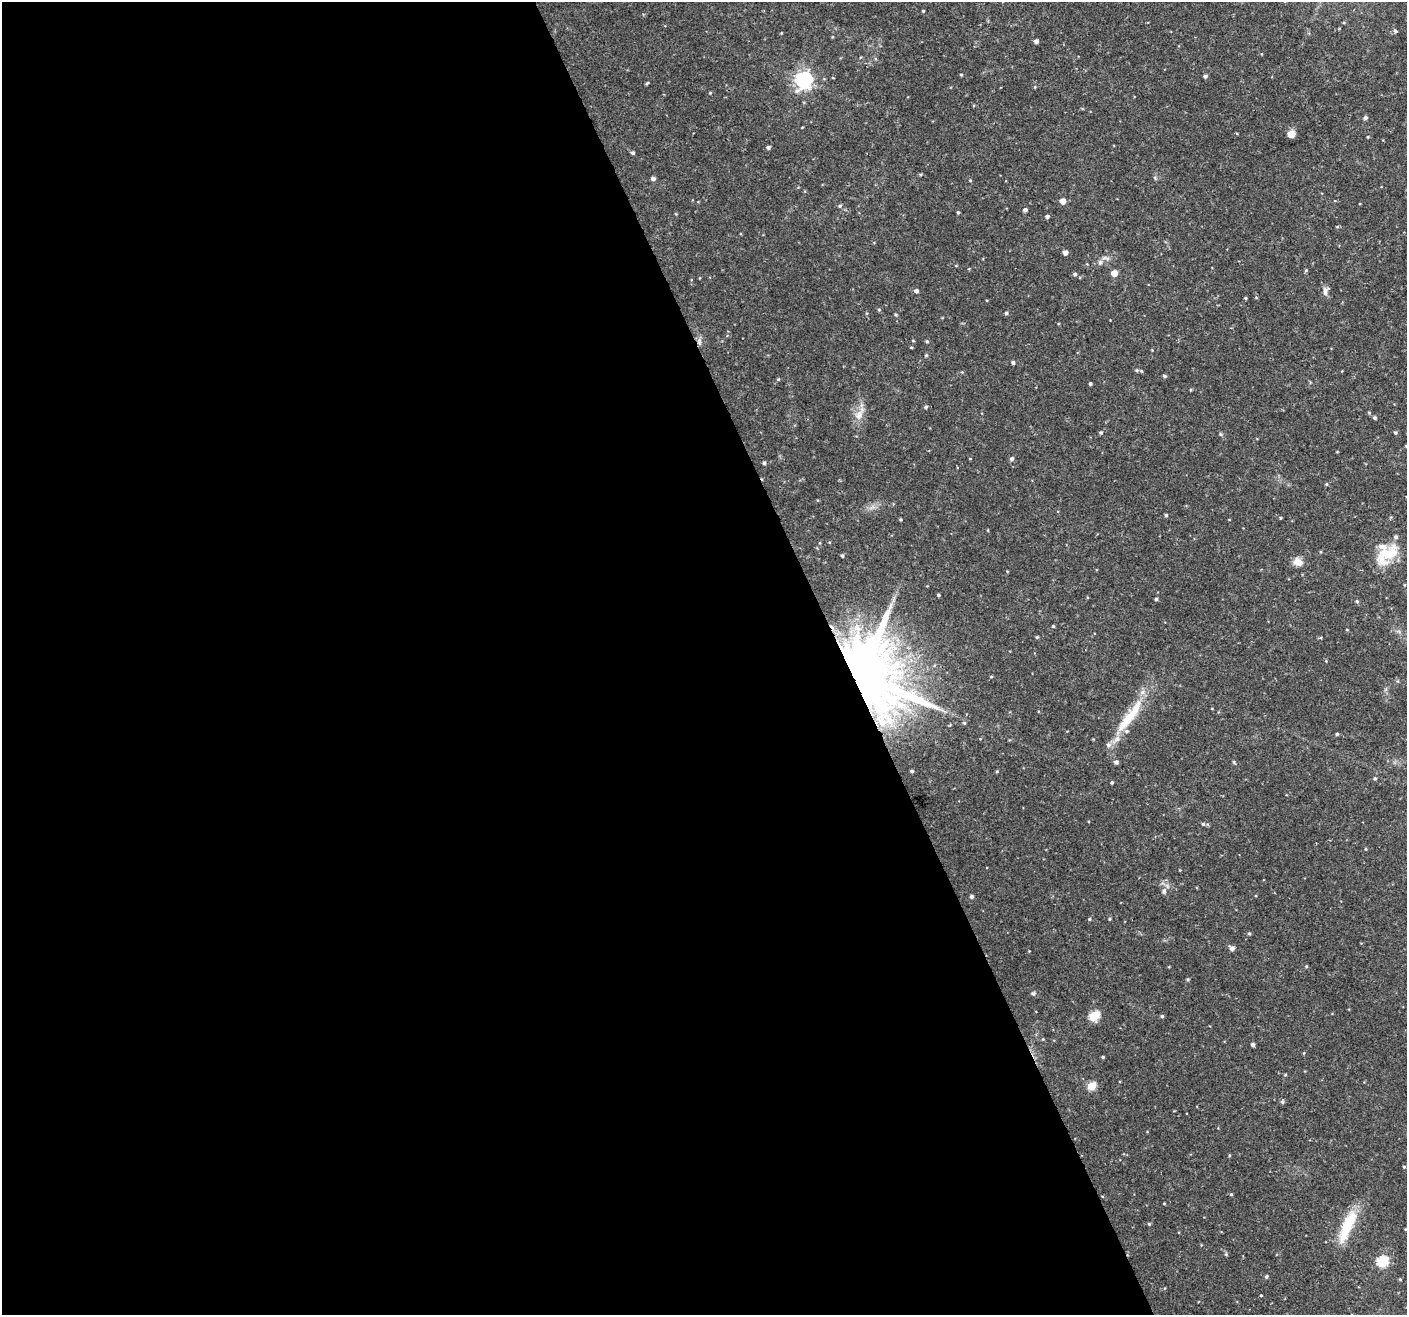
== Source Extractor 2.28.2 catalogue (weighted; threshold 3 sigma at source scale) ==
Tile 9 of 4 x 4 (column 1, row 3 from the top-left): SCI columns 1-1405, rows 1398-2710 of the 5621 x 5477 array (HDU 1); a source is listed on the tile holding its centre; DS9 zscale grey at full resolution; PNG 1409 x 1317 px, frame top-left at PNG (2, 2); no overlay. Shown black and unused: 60% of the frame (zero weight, under 2 of 3 exposures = <1% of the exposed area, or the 3 px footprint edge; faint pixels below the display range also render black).
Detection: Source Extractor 2.28.2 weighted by HDU 2 'WHT'; one run over the whole footprint, this tile lists its part. Background 0.0366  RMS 0.0034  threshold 0.0153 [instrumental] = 3 sigma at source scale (4.5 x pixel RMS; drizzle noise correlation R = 1.50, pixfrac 1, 0.0396/0.0396 arcsec/px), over >= 5 px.
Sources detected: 114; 1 too faint to see at this stretch — not listed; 5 inside a brighter listed object's ellipse — not listed separately; the other 108 listed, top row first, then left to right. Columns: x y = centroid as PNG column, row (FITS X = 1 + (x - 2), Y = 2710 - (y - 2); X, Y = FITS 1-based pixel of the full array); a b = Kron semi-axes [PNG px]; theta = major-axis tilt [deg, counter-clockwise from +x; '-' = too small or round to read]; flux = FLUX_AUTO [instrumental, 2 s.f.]
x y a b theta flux
923 11 4 3 - 0.33
1395 31 5 5 - 0.65
1036 41 4 4 - 1.1
961 75 4 4 - 0.35
1205 76 4 4 - 0.76
804 80 7 7 - 120
647 83 6 3 44 0.41
710 93 4 4 - 0.31
1365 118 5 4 - 0.81
1291 134 5 5 - 10
768 147 4 4 - 0.75
633 153 4 4 - 0.67
653 178 5 4 - 0.98
1155 178 6 4 -72 0.44
970 180 5 3 - 0.28
1062 201 5 5 - 3.2
840 206 5 4 - 0.52
1025 210 4 4 - 0.98
958 212 4 3 - 0.46
1047 216 4 4 - 0.89
1065 252 4 4 - 1.8
1107 258 7 4 19 0.78
1100 262 8 6 75 1
1306 270 5 4 - 0.41
1114 273 5 4 - 4.9
1075 274 5 4 - 0.66
916 291 5 5 - 0.91
1326 291 13 7 84 1.6
1245 298 3 3 - 0.35
1256 298 4 3 - 0.28
879 310 5 4 - 0.41
1006 313 4 4 - 0.54
699 341 12 6 -90 1.4
913 341 4 4 - 0.32
927 341 5 4 - 0.42
926 355 5 4 - 0.4
1013 362 4 4 - 0.68
1137 370 6 5 - 0.7
962 372 4 4 - 0.31
1165 376 5 4 - 0.61
778 379 4 4 - 0.35
1090 384 3 3 - 0.55
1190 390 5 3 - 0.3
926 407 5 4 - 0.56
859 415 17 11 57 3.7
1375 418 4 4 - 0.68
1101 432 5 4 - 0.44
1395 433 4 4 - 0.5
1220 434 6 4 -71 0.45
970 459 4 2 - 0.21
1012 459 5 5 - 0.85
764 463 4 4 - 0.63
1326 484 5 4 - 0.38
1166 515 4 4 - 0.47
1280 518 4 3 - 0.35
900 519 3 3 - 0.38
1390 554 32 14 54 9.3
842 556 4 4 - 0.56
1298 562 11 9 -18 2.8
938 595 4 3 - 0.47
1156 599 4 3 - 0.57
1357 601 5 4 - 0.43
1053 626 3 3 - 0.4
1347 630 4 2 - 0.26
1037 637 4 3 - 0.41
862 675 18 16 -8 5000
991 677 4 4 - 0.36
1129 717 58 12 53 15
964 723 5 4 - 0.44
1337 734 4 4 - 0.46
1116 762 5 4 - 1.1
1234 762 5 4 - 0.43
912 771 4 4 - 0.59
997 771 4 4 - 0.38
1375 778 5 4 - 0.49
1112 782 3 3 - 0.48
1203 824 4 4 - 0.51
1366 849 5 3 - 0.3
1180 870 3 3 - 0.23
1164 891 9 7 83 1.2
972 896 4 4 - 0.8
1089 919 4 4 - 0.45
1110 919 4 3 - 0.37
1249 933 4 4 - 0.49
1232 948 6 5 - 1.3
1306 966 4 4 - 0.37
1188 979 4 4 - 0.48
1033 993 6 5 - 0.65
1094 1016 6 5 - 20
1162 1016 4 4 - 0.54
1043 1039 4 3 - 0.25
1253 1045 4 3 - 0.93
1304 1053 5 3 - 0.28
1103 1057 4 3 - 0.4
1285 1075 5 3 - 0.3
1092 1086 5 5 - 12
1282 1102 5 5 - 0.74
1229 1155 5 3 - 0.31
1404 1167 3 3 - 0.34
1231 1194 4 4 - 0.36
1164 1203 5 3 - 0.25
1149 1224 4 4 - 0.4
1347 1225 37 10 67 15
1226 1254 5 5 - 0.46
1382 1261 6 5 - 28
1266 1277 4 4 - 0.59
1400 1279 4 4 - 0.33
1261 1295 3 3 - 0.85
Overlapping masked pixels (flux is a lower limit): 2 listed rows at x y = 699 341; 862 675